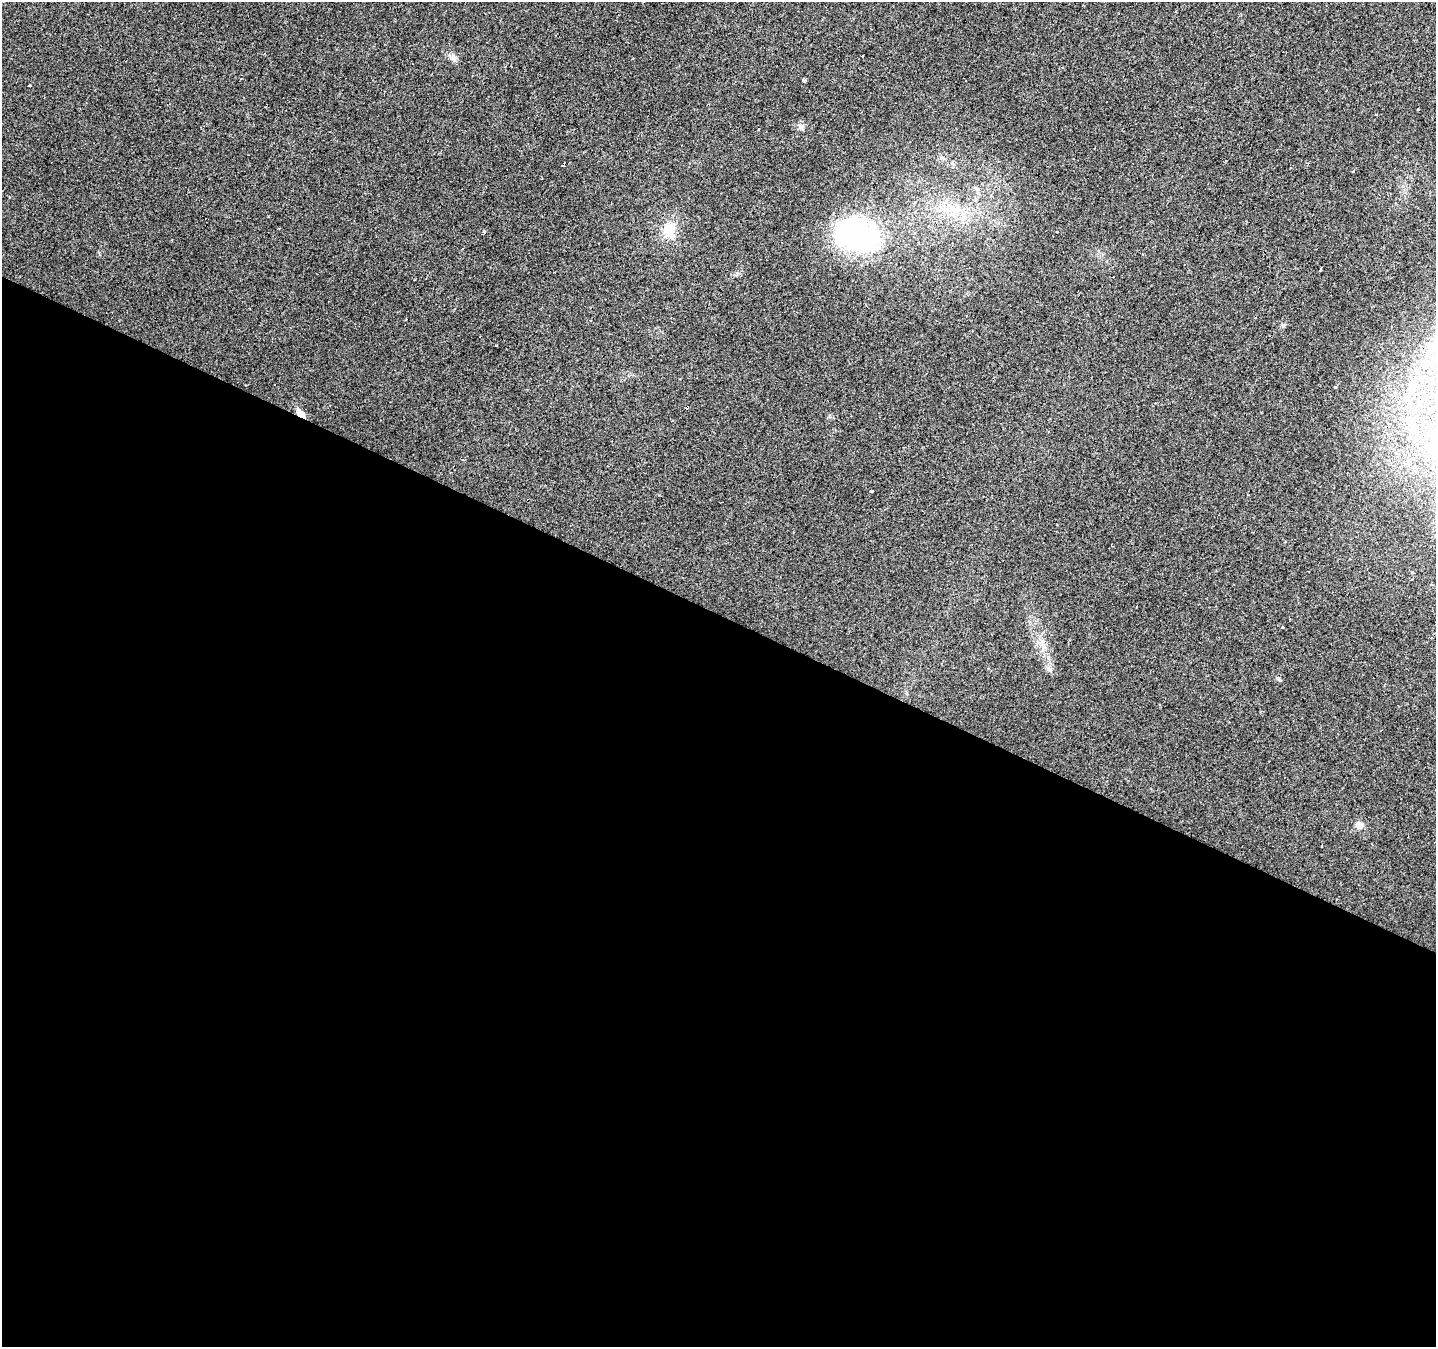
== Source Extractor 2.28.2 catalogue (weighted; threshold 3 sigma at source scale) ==
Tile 14 of 4 x 4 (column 2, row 4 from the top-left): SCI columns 1440-2873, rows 266-1610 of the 5741 x 5843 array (HDU 1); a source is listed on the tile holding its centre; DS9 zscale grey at full resolution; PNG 1438 x 1349 px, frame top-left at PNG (2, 2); no overlay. Shown black and unused: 54% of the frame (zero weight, under 2 of 3 exposures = <1% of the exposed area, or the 3 px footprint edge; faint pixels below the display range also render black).
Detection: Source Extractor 2.28.2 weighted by HDU 2 'WHT'; one run over the whole footprint, this tile lists its part. Background 0.022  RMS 0.006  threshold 0.0268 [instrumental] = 3 sigma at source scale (4.5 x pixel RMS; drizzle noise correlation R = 1.50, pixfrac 1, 0.0396/0.0396 arcsec/px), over >= 5 px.
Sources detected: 27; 5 cosmic-ray / hot-pixel residue — not listed; the other 22 listed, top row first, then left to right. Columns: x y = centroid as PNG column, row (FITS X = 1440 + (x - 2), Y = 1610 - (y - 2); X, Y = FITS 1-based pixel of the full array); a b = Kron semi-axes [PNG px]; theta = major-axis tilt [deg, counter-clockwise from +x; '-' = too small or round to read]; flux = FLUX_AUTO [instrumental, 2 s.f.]
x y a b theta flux
453 58 7 6 - 1.9
805 81 4 3 - 2.4
30 85 3 2 - 1.1
1377 115 3 3 - 2.4
914 203 3 3 - 0.97
669 229 17 14 69 12
483 232 4 3 - 1.2
857 235 58 36 -18 90
1320 269 4 3 - 1.2
967 316 3 3 - 1.7
1255 318 3 2 - 0.79
406 319 3 2 - 0.43
591 320 3 3 - 0.68
497 345 3 2 - 0.86
1335 387 3 3 - 1.7
1410 390 10 7 -69 2.6
687 407 4 3 - 4.5
301 414 13 6 -40 3.9
872 491 3 3 - 9.2
1412 572 3 3 - 0.98
1282 627 3 3 - 11
1359 825 10 9 - 3.6
Overlapping masked pixels (flux is a lower limit): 3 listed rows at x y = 857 235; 687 407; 301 414
Unlisted compact peaks at least as high as the median listed source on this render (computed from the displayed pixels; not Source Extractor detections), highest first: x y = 801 127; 1279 679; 1283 325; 738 273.